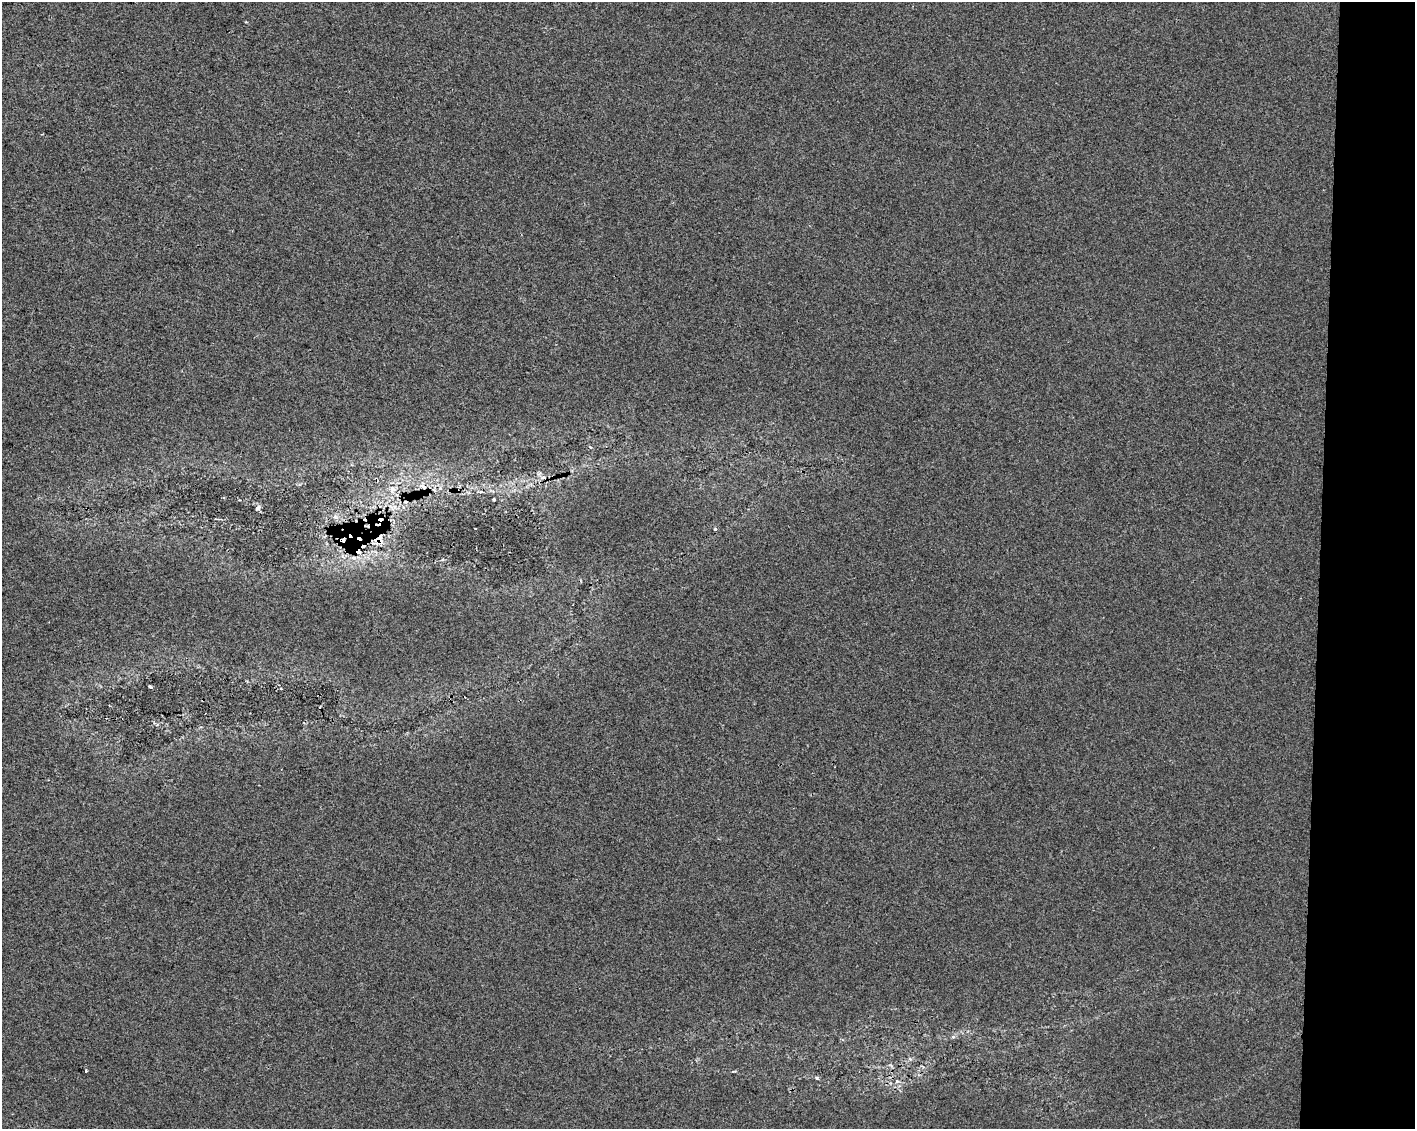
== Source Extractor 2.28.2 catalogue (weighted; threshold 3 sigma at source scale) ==
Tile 9 of 3 x 4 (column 3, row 3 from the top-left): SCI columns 3111-4523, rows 1128-2254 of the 4750 x 4514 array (HDU 1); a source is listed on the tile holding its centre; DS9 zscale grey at full resolution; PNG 1417 x 1131 px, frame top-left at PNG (2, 2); no overlay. Shown black and unused: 7% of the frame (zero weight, under 2 of 3 exposures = <1% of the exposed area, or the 3 px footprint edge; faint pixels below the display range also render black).
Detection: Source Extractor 2.28.2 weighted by HDU 2 'WHT'; one run over the whole footprint, this tile lists its part. Background 8.29e-04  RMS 0.0059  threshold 0.0267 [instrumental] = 3 sigma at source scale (4.5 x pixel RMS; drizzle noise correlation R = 1.50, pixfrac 1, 0.0396/0.0396 arcsec/px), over >= 5 px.
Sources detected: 17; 6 cosmic-ray / hot-pixel residue — not listed; the other 11 listed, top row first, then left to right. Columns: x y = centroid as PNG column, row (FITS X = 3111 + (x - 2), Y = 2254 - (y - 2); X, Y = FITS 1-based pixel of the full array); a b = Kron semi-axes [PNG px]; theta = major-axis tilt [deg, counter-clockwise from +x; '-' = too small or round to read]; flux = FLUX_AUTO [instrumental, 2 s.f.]
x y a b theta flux
423 487 12 7 -39 3.7
392 489 12 7 -88 4
494 499 3 3 - 2
258 507 5 4 - 2.4
475 529 3 3 - 1.1
715 530 3 3 - 1.6
378 540 11 10 - 6.5
354 558 7 4 -18 1.5
150 687 4 3 - 0.77
953 1037 6 4 0 0.93
86 1071 3 3 - 1.3
Overlapping masked pixels (flux is a lower limit): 3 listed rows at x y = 423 487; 378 540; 354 558
Unlisted compact peaks at least as high as the median listed source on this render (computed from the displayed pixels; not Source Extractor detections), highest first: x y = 817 1078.